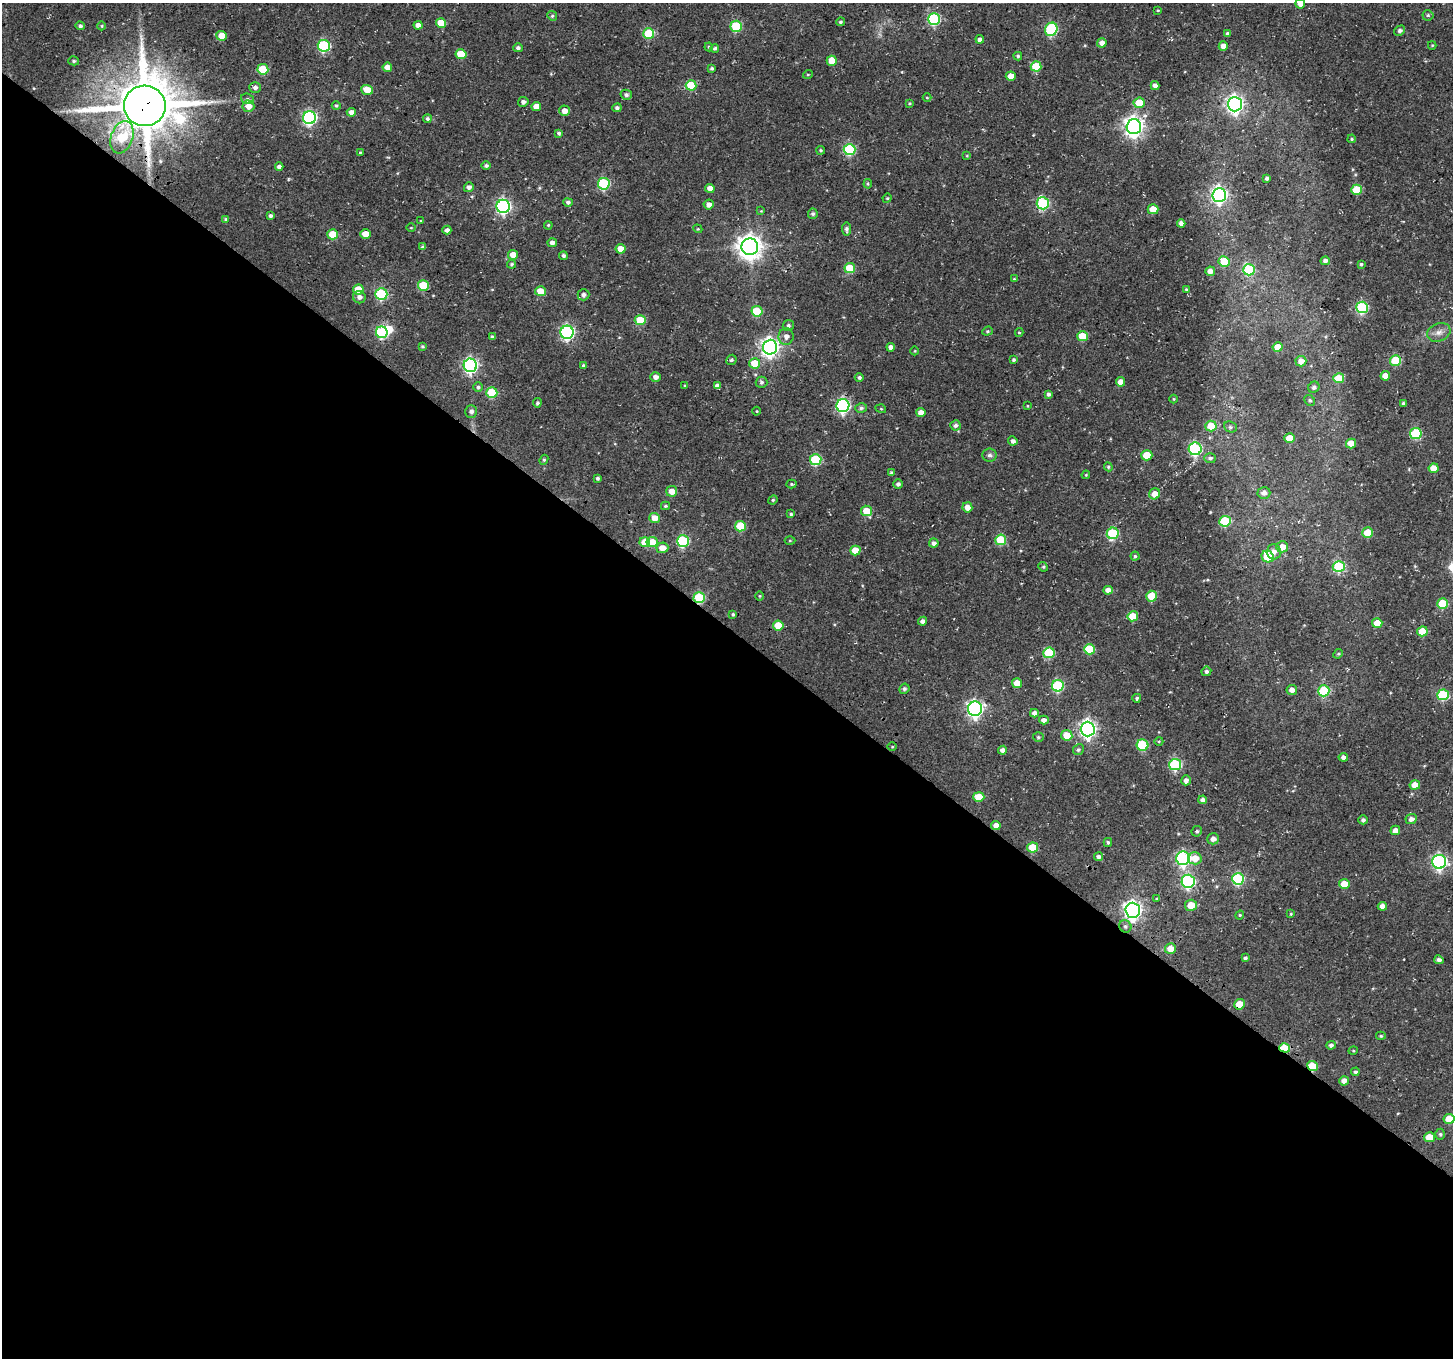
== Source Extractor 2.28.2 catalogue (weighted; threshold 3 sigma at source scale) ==
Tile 14 of 4 x 4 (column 2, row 4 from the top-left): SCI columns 1688-3138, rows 470-1825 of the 6271 x 6296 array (HDU 1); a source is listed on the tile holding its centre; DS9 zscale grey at full resolution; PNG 1455 x 1360 px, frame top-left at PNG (2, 3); each listed source drawn as its Kron ellipse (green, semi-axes under 4 px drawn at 4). Shown black and unused: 54% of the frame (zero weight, under 3 of 4 exposures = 13% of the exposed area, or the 3 px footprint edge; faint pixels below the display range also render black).
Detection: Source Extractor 2.28.2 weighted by HDU 2 'WHT'; one run over the whole footprint, this tile lists its part. Background 0.177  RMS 0.0083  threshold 0.0373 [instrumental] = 3 sigma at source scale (4.5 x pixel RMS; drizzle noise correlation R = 1.50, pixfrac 1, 0.0396/0.0396 arcsec/px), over >= 5 px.
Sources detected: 282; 2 inside a brighter object's white glare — neither listed nor drawn; the other 280 listed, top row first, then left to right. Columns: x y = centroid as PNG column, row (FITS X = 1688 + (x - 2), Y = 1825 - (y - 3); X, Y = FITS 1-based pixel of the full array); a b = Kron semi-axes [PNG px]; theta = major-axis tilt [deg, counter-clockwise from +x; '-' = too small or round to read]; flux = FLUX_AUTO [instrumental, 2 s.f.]
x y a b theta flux
1300 4 5 4 - 4.4
1158 10 4 2 - 0.62
1428 15 5 5 - 1.2
552 16 5 4 - 1.2
934 19 6 6 - 79
840 22 4 3 - 1.3
441 23 5 5 - 14
418 25 4 4 - 4
80 26 5 4 - 1.8
102 26 4 3 - 0.68
736 26 5 5 - 45
1051 29 7 6 - 80
1400 31 6 4 33 1.7
1227 33 4 4 - 1.1
649 34 5 5 - 38
222 36 5 5 - 10
980 39 4 4 - 2.5
1102 43 5 4 - 4.2
1432 45 4 4 - 0.7
324 46 6 6 - 78
1223 46 4 4 - 5.8
709 47 4 4 - 0.85
518 48 5 4 - 2.1
715 48 4 4 - 1.4
461 54 5 5 - 21
1018 56 4 3 - 1.4
74 61 5 4 - 1.2
832 61 5 5 - 13
1036 66 5 5 - 25
387 67 5 4 - 6.1
712 68 3 3 - 1.4
263 69 5 5 - 34
808 74 5 3 - 0.7
1011 76 5 4 - 9.1
691 85 5 5 - 30
1155 86 4 4 - 3.8
255 87 6 5 - 2.5
367 90 6 4 -20 12
626 95 5 5 - 2.2
927 98 4 3 - 0.6
247 99 6 5 - 1.5
523 102 5 5 - 2.6
910 103 3 3 - 0.75
1139 103 5 5 - 14
1235 104 7 7 - 270
145 106 21 20 - 4400
248 106 6 5 - 6.9
336 106 4 4 - 1.1
536 106 5 4 - 7.4
617 108 5 4 - 2
564 111 5 5 - 5.7
351 112 4 4 - 4.1
309 118 6 6 - 150
427 119 4 4 - 1.6
1134 127 7 7 - 420
559 133 3 3 - 1.3
122 137 17 11 70 42
1352 139 4 3 - 0.95
821 150 4 4 - 1.2
850 150 6 5 - 68
360 152 3 3 - 0.72
967 156 4 3 - 0.67
486 166 5 4 - 1.8
279 167 4 4 - 2.5
1267 178 4 4 - 2.2
604 184 6 6 - 69
868 184 5 3 - 0.9
469 187 5 5 - 3
710 188 4 4 - 4.7
1357 190 5 5 - 27
1219 195 7 7 - 200
887 198 5 4 - 0.92
568 202 5 4 - 2.1
1043 203 6 6 - 74
709 204 5 5 - 3.9
503 206 6 6 - 180
1153 209 5 5 - 15
761 211 4 4 - 0.74
813 214 5 5 - 1.7
270 216 4 4 - 1.9
225 219 4 3 - 0.76
420 221 4 3 - 0.58
1181 223 4 4 - 3.3
548 225 4 3 - 0.81
411 228 5 3 - 0.65
698 229 4 3 - 0.67
846 229 6 4 -84 1.9
447 230 4 4 - 2.8
333 234 5 5 - 20
365 234 5 4 - 9.7
552 243 4 4 - 3.7
423 247 4 4 - 1.6
750 247 8 8 - 750
621 249 5 5 - 9.6
513 255 5 5 - 8.5
563 256 4 4 - 1.8
1325 261 4 4 - 2.6
1224 262 5 5 - 21
511 264 4 4 - 1.1
1361 264 3 3 - 1.1
850 268 5 5 - 25
1249 270 6 5 - 44
1210 271 5 4 - 5.1
1014 279 4 3 - 0.79
423 286 5 5 - 33
358 289 5 5 - 15
1186 289 4 3 - 0.97
540 291 5 5 - 12
381 294 6 6 - 63
584 295 6 5 - 2.9
359 297 6 6 - 3.1
1362 307 6 5 - 73
757 311 5 5 - 31
640 320 5 5 - 23
788 326 6 5 - 1.9
987 331 5 4 - 1.1
382 332 6 5 - 60
567 332 6 6 - 150
1439 332 12 9 21 5.1
1019 333 4 4 - 0.87
786 336 8 7 - 3.8
1082 336 5 5 - 22
492 337 4 4 - 1.4
422 346 4 3 - 1
770 347 7 7 - 330
891 347 4 4 - 4.2
1278 347 5 4 - 10
915 351 4 3 - 0.57
731 360 5 5 - 1.3
1013 360 3 3 - 1.2
1301 361 5 5 - 5.9
1395 361 5 5 - 35
755 363 5 5 - 16
470 365 7 6 - 170
583 366 4 4 - 1.7
1385 376 5 4 - 6.3
656 377 5 5 - 3.9
859 377 4 4 - 1.7
1339 378 5 5 - 18
762 382 6 5 - 2
1120 382 5 4 - 6.1
685 386 4 4 - 0.82
717 386 4 4 - 3.1
478 387 5 4 - 1.3
1314 387 6 5 - 1.8
492 393 5 5 - 33
1048 394 4 4 - 2
1174 399 4 3 - 0.68
1310 400 6 5 - 1.4
537 403 4 4 - 1.4
1403 403 4 4 - 1.2
843 406 6 6 - 150
1027 406 3 2 - 0.54
861 408 6 5 - 1.9
881 409 5 3 - 0.68
471 411 6 6 - 2.5
757 411 4 3 - 0.62
921 412 5 4 - 5.3
956 425 5 5 - 2
1211 426 5 5 - 20
1230 427 7 5 -23 1.7
1416 433 6 5 - 48
1290 438 5 5 - 13
1013 441 5 4 - 2.8
1351 443 5 5 - 11
1195 449 6 6 - 100
989 455 7 6 - 2.2
1147 455 5 5 - 20
1210 458 5 5 - 2.2
544 460 5 4 - 1
816 460 6 5 - 54
1108 467 4 4 - 1
1434 468 5 5 - 11
892 473 4 4 - 1.7
1086 475 4 3 - 0.75
597 478 3 3 - 1.4
791 484 5 4 - 1.1
898 484 5 4 - 2.2
672 491 5 5 - 7.4
1264 493 6 6 - 3.6
1155 494 5 5 - 7.8
773 500 5 4 - 1
665 506 4 3 - 1
967 507 5 5 - 5.7
867 511 5 5 - 17
791 514 4 4 - 1
655 518 5 5 - 7.4
1225 521 6 5 - 52
740 526 5 5 - 28
1113 533 6 5 - 53
1368 533 5 5 - 22
1001 540 5 5 - 30
683 541 6 6 - 73
790 541 5 3 - 0.74
645 542 5 5 - 14
652 542 5 5 - 15
934 543 4 4 - 2.7
1282 547 6 5 - 8.3
662 548 6 5 - 7.9
855 551 5 5 - 12
1274 552 7 7 - 4.7
1135 556 4 4 - 1.2
1268 557 6 5 - 24
1043 567 5 4 - 0.99
1339 567 6 5 - 51
1108 590 5 4 - 5.1
760 596 5 3 - 0.72
1152 596 5 5 - 23
699 598 5 5 - 47
1443 603 5 5 - 27
733 614 3 3 - 1.1
1133 616 5 5 - 19
923 621 4 4 - 2.7
1377 623 5 5 - 13
778 625 5 5 - 15
1422 631 5 5 - 19
1089 649 5 5 - 31
1049 653 6 5 - 39
1338 654 5 4 - 0.86
1206 671 5 4 - 2
1017 683 5 5 - 12
1058 686 6 5 - 62
904 689 5 5 - 1.4
1292 690 5 5 - 4.9
1324 691 6 5 - 44
1443 695 6 5 - 44
1137 698 4 4 - 1.2
975 709 7 7 - 230
1034 713 4 4 - 4.2
1044 720 5 4 - 3.7
1088 729 7 7 - 270
1067 735 5 5 - 13
1038 737 5 4 - 1.3
1159 741 4 3 - 0.61
1142 745 6 5 - 40
892 747 4 3 - 0.65
1002 750 4 4 - 3.6
1078 750 6 5 - 1.5
1343 757 5 4 - 2.8
1175 764 6 5 - 73
1186 780 5 4 - 3.4
1415 785 5 4 - 8.7
979 797 5 5 - 17
1203 800 4 4 - 2.9
1411 819 6 5 - 3.4
1363 820 4 4 - 1.8
996 825 5 4 - 4.8
1395 830 5 4 - 4.8
1197 831 5 5 - 1.5
1213 839 6 5 - 3.8
1108 842 4 3 - 1.4
1033 847 5 5 - 22
1099 857 4 4 - 2.6
1183 858 7 6 - 150
1195 858 7 6 - 9.4
1439 862 7 7 - 160
1238 879 6 6 - 67
1188 881 6 6 - 120
1344 884 5 5 - 12
1157 899 4 3 - 1.2
1191 905 6 5 - 12
1382 906 5 4 - 4.8
1133 910 7 7 - 330
1291 914 4 4 - 0.71
1240 915 4 4 - 0.89
1125 926 6 5 - 1.8
1170 948 5 5 - 9.7
1245 958 4 4 - 1.6
1439 960 4 4 - 2.7
1240 1004 5 5 - 13
1381 1036 5 4 - 1.1
1331 1045 5 4 - 2.2
1285 1048 5 4 - 31
1353 1051 5 3 - 0.72
1312 1066 5 5 - 27
1355 1072 4 4 - 1.5
1344 1081 5 4 - 4.9
1449 1119 5 5 - 14
1440 1134 5 5 - 1.3
1429 1137 5 5 - 14
Overlapping masked pixels (flux is a lower limit): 6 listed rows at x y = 145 106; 382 332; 699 598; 1240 1004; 1285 1048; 1312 1066
Isophote crosses this tile's border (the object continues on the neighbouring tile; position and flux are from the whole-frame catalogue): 2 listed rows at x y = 1300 4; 1449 1119